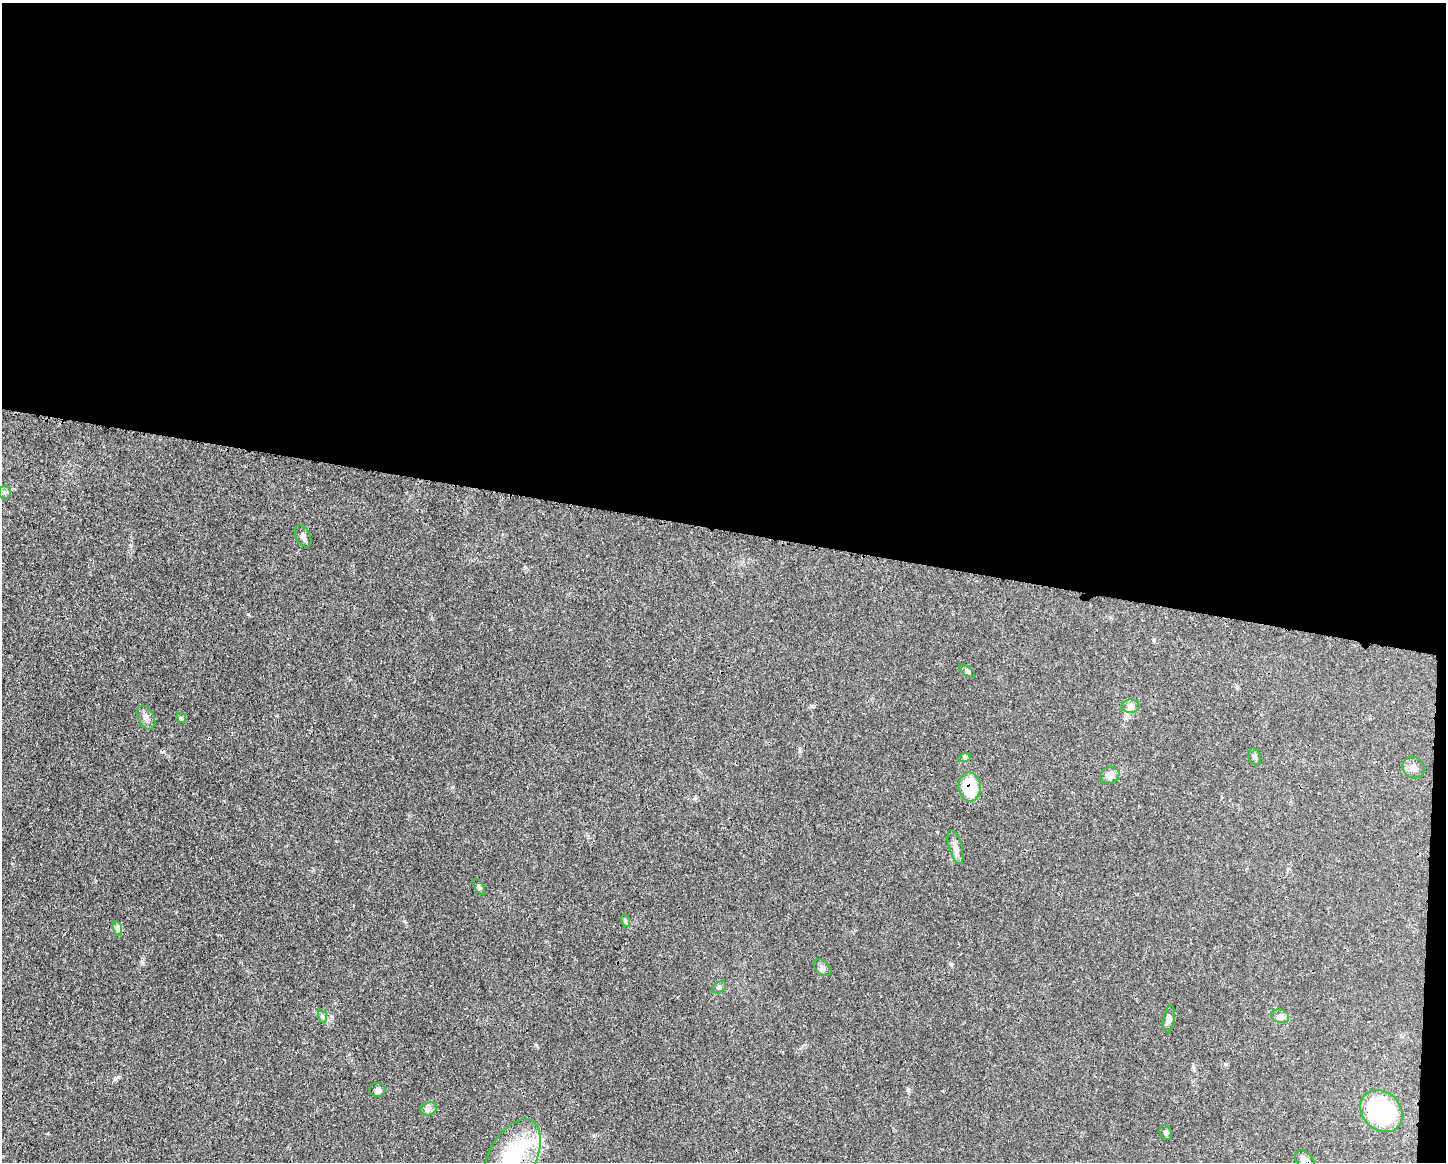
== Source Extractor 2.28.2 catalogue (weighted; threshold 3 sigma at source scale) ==
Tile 3 of 3 x 4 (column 3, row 1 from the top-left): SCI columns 3001-4444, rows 3491-4650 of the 4670 x 4657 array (HDU 1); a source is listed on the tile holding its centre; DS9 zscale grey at full resolution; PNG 1448 x 1164 px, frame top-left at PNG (2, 3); each listed source drawn as its Kron ellipse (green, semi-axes under 4 px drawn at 4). Shown black and unused: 46% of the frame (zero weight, under 3 of 4 exposures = <1% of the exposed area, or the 3 px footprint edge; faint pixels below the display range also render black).
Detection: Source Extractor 2.28.2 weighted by HDU 2 'WHT'; one run over the whole footprint, this tile lists its part. Background 0.0206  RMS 0.0023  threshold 0.0102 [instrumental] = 3 sigma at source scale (4.5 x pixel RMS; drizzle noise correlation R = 1.50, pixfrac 1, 0.05/0.05 arcsec/px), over >= 5 px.
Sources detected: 28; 1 cosmic-ray / hot-pixel residue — neither listed nor drawn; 1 inside a brighter listed object's ellipse — not listed separately; the other 26 listed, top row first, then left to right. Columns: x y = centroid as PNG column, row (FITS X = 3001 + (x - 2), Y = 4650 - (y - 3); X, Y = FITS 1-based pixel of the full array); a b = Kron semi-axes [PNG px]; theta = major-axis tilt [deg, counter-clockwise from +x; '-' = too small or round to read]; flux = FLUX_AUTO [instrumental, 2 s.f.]
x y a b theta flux
5 492 6 6 - 0.49
303 536 11 7 -63 0.89
967 671 9 4 -36 0.43
1131 706 9 6 1 0.82
146 717 13 8 -62 1.2
181 718 5 5 - 0.32
1255 756 9 5 -74 0.59
965 757 6 4 18 0.33
1413 767 12 10 -40 1.3
1110 775 10 8 27 1.4
970 787 14 11 -87 9.3
955 847 17 6 -74 1.3
479 887 9 4 -54 0.44
625 920 6 4 -72 0.32
117 928 7 4 -71 0.51
823 967 10 7 -39 0.73
719 987 7 5 30 0.42
322 1016 7 4 -71 0.42
1280 1016 9 6 -15 0.77
1169 1019 13 5 81 0.82
378 1090 8 7 - 0.81
429 1109 8 6 20 0.71
1381 1111 23 19 -44 28
1166 1133 7 6 - 0.43
512 1157 41 23 62 17
1305 1160 11 7 -40 1.9
Overlapping masked pixels (flux is a lower limit): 3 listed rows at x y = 970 787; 512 1157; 1305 1160
Isophote crosses this tile's border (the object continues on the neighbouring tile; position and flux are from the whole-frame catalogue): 2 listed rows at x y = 512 1157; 1305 1160
Unlisted compact peaks at least as high as the median listed source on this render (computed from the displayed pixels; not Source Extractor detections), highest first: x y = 248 614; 115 1079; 142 962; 536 1045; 908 1090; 951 964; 800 749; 525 567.